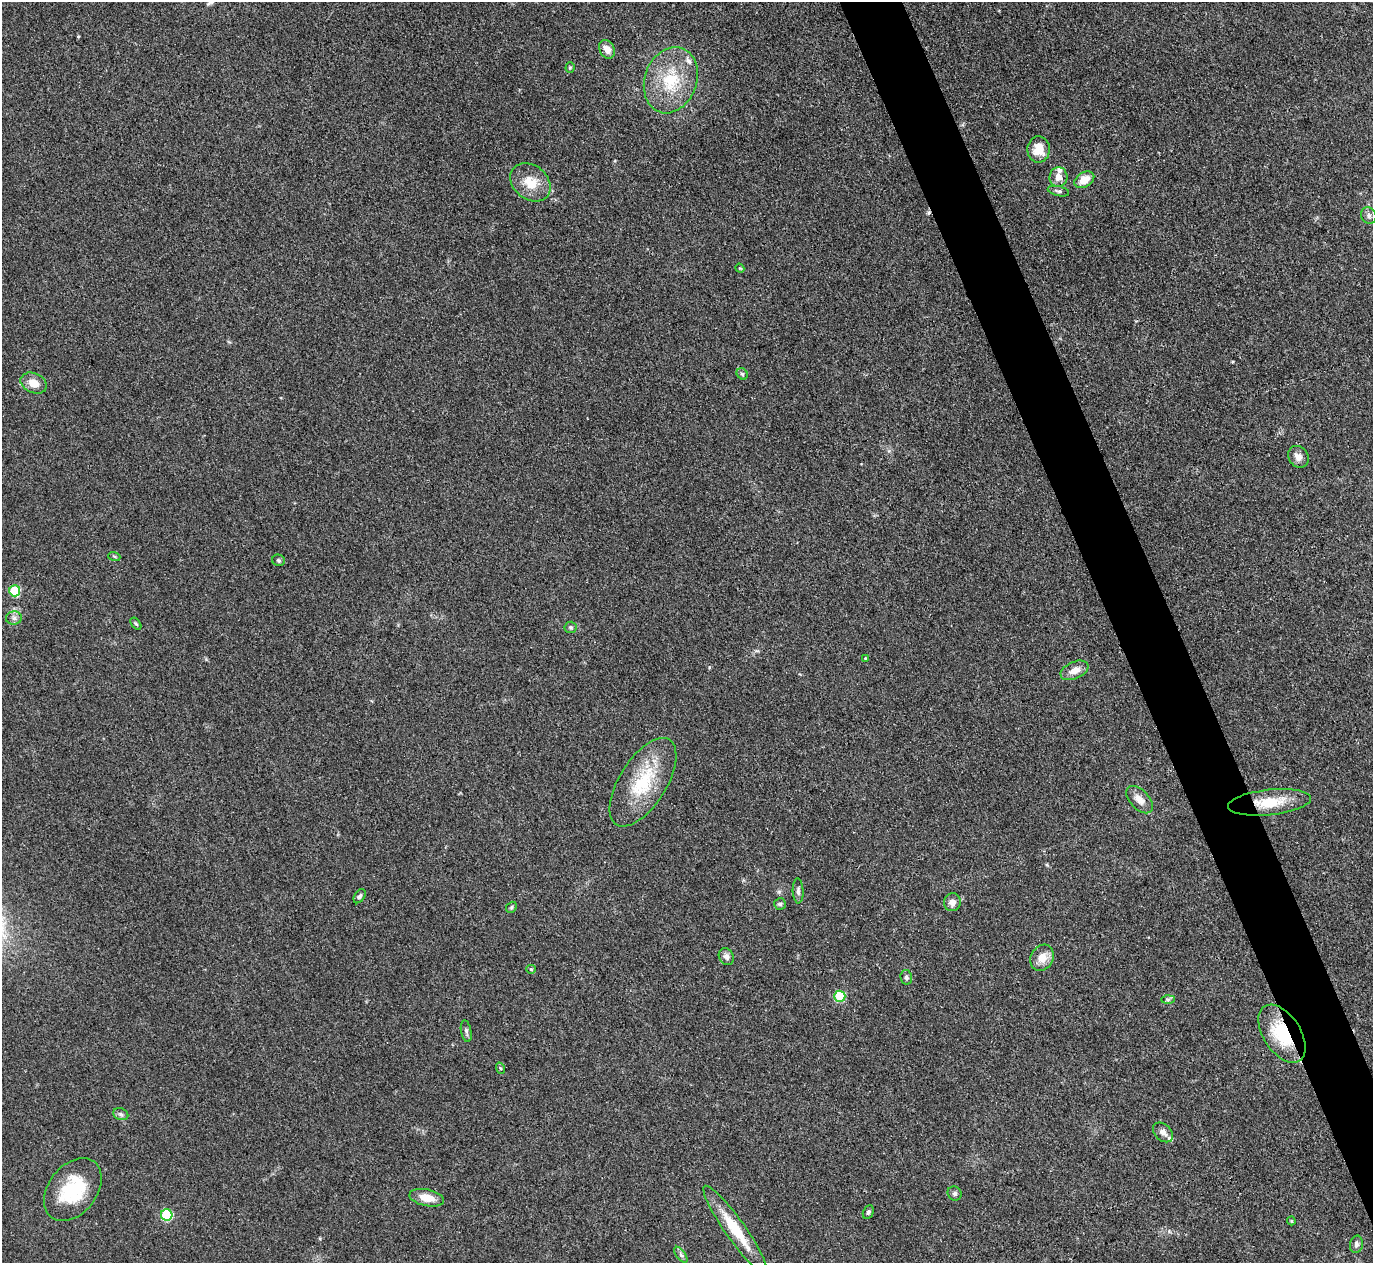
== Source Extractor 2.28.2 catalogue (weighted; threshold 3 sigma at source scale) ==
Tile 6 of 4 x 4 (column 2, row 2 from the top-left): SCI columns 1374-2744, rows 2673-3933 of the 5487 x 5475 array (HDU 1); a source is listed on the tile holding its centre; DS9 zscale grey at full resolution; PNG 1375 x 1265 px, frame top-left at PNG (2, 2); each listed source drawn as its Kron ellipse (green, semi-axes under 4 px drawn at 4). Shown black and unused: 4% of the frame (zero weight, under 3 of 4 exposures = <1% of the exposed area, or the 3 px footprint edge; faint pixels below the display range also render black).
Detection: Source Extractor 2.28.2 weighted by HDU 2 'WHT'; one run over the whole footprint, this tile lists its part. Background 0.0712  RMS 0.0053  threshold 0.0238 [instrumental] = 3 sigma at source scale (4.5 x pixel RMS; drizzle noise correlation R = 1.50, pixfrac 1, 0.05/0.05 arcsec/px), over >= 5 px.
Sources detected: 53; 1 cosmic-ray / hot-pixel residue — neither listed nor drawn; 3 inside a brighter listed object's ellipse — not listed separately; the other 49 listed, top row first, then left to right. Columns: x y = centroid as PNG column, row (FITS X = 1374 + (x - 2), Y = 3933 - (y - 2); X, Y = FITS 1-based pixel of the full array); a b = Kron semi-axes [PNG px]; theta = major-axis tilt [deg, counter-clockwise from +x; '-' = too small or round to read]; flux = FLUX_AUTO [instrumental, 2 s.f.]
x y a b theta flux
607 49 10 7 -60 5
570 67 5 4 - 0.6
671 80 34 26 70 28
1039 149 13 11 88 8.6
1058 177 10 9 - 4.3
1084 180 11 7 31 7.6
530 182 22 17 -39 11
1058 191 11 5 -12 1.5
1369 216 8 7 - 1.9
740 268 5 4 - 0.51
742 374 6 5 - 0.92
34 383 13 10 -24 6.8
1298 457 11 9 -52 3.5
114 556 6 4 -19 0.61
279 560 6 5 - 0.97
15 591 5 5 - 27
14 618 8 6 1 1.8
136 624 7 3 -53 0.73
571 627 6 6 - 1
865 658 4 3 - 0.51
1074 670 15 8 24 5.3
643 782 50 23 58 31
1139 800 16 9 -47 4.8
1269 802 42 12 6 17
798 891 12 5 -87 1.7
360 896 8 5 57 1.3
952 902 9 8 - 3.1
780 904 6 6 - 0.93
511 907 6 5 - 0.85
726 956 9 7 -62 2.3
1042 958 13 11 62 6.6
531 969 5 4 - 0.54
906 977 7 5 -78 1.4
840 996 5 5 - 28
1168 1000 7 4 1 0.89
466 1031 11 5 -79 1.5
1282 1034 32 18 -57 26
500 1068 6 3 -71 0.62
121 1114 8 6 -21 1.3
1163 1132 11 8 -44 2.9
73 1190 35 24 52 31
955 1193 7 6 - 1.4
427 1198 17 8 -11 7.5
868 1212 7 5 62 1.1
167 1215 6 5 - 32
1291 1221 4 3 - 0.6
735 1230 53 10 -55 21
1356 1244 9 6 79 1.6
681 1255 9 4 -54 1.3
Overlapping masked pixels (flux is a lower limit): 2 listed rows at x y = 1269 802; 1282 1034